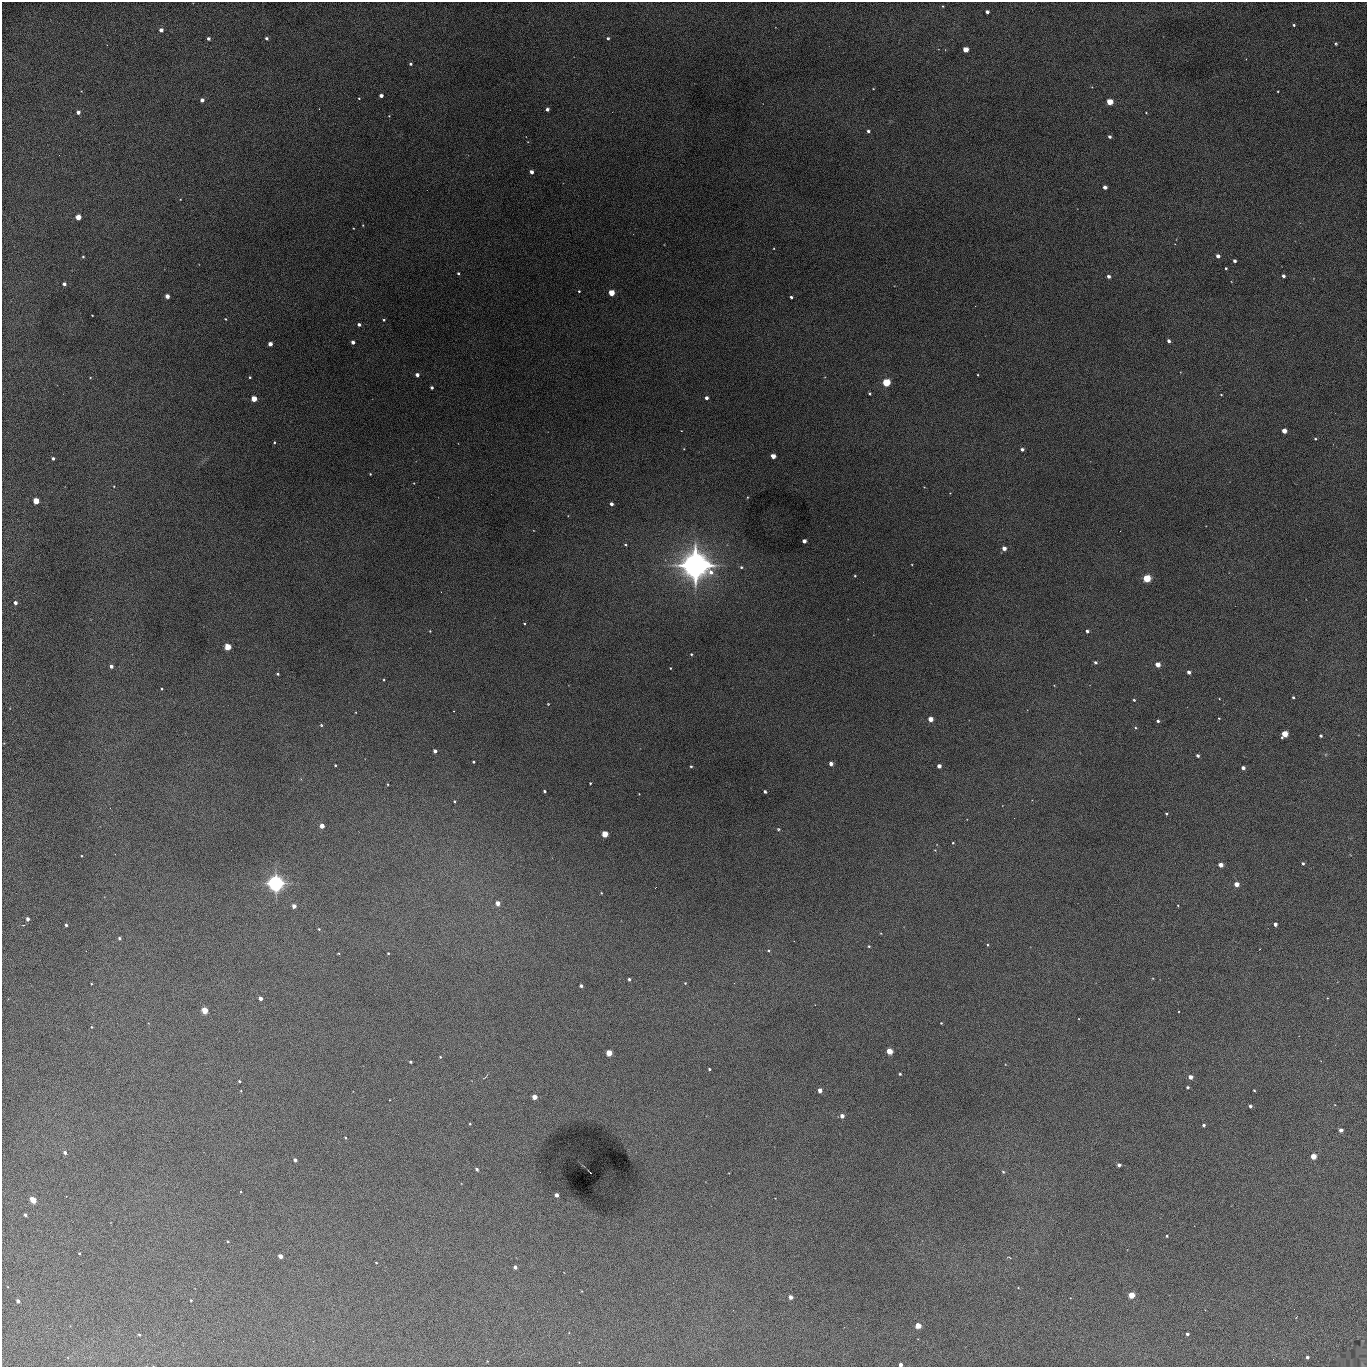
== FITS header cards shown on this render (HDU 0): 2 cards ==
NAXIS1  =                 1365 /fastest changing axis
NAXIS2  =                 1365 /next to fastest changing axis

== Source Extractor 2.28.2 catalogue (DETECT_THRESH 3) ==
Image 1365 x 1365 px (HDU 0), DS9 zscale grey, 1 PNG px = 1 image px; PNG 1369 x 1369 px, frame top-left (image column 1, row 1365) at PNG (2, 2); no overlay
Background 766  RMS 130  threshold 376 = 3 sigma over >= 5 px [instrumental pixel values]
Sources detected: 187; all 187 listed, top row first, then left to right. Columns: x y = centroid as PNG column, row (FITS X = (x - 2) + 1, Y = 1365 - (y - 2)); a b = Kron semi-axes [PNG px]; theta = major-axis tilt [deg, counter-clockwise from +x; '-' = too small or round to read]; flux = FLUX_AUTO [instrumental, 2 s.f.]
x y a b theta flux
943 6 4 3 - 6.3e+03
987 12 4 3 - 3.1e+04
1294 25 3 3 - 1.2e+04
161 30 4 4 - 4.9e+04
267 38 3 3 - 2.5e+04
608 38 4 4 - 1.4e+04
208 39 3 3 - 2.9e+04
1336 43 3 3 - 1.3e+04
966 49 4 4 - 1.3e+05
411 64 3 3 - 1.6e+04
873 89 3 2 - 5.5e+03
381 95 4 3 - 4.0e+04
359 98 3 3 - 6.1e+03
202 100 4 4 - 4.0e+04
1110 102 4 4 - 2.9e+05
547 109 3 3 - 3.5e+04
78 112 4 4 - 4.2e+04
1146 113 4 2 - 4.8e+03
868 131 4 3 - 1.7e+04
1110 137 3 3 - 2.3e+04
531 172 4 3 - 3.6e+04
1105 187 4 3 - 5.6e+04
78 217 4 4 - 1.3e+05
363 225 4 2 - 5.8e+03
1218 256 4 4 - 4.1e+04
83 257 3 3 - 1.0e+04
1235 261 3 3 - 3.0e+04
1226 268 3 3 - 1.0e+04
458 273 3 3 - 1.3e+04
1108 276 3 3 - 3.7e+04
1283 276 3 3 - 3.2e+04
64 284 4 3 - 2.5e+04
579 291 3 3 - 9.5e+03
611 293 4 4 - 2.5e+05
167 296 4 4 - 5.9e+04
791 297 3 3 - 1.5e+04
92 315 3 2 - 5.6e+03
225 319 4 3 - 7.3e+03
384 320 3 3 - 1.0e+04
359 325 3 3 - 3.0e+04
1168 341 4 3 - 2.3e+04
353 342 4 3 - 3.1e+04
270 344 4 4 - 5.8e+04
417 375 4 3 - 3.2e+04
978 375 3 2 - 6.5e+03
250 377 3 2 - 8.7e+03
886 383 5 4 - 4.6e+05
432 387 3 3 - 2.1e+04
870 394 3 3 - 1.2e+04
1221 395 3 3 - 6.2e+03
706 398 3 3 - 3.9e+04
254 399 4 4 - 1.7e+05
1284 431 4 4 - 8.2e+04
1315 439 3 2 - 9.6e+03
274 442 3 3 - 8.8e+03
1022 449 3 3 - 3.1e+04
773 456 4 4 - 1.0e+05
53 458 3 3 - 2.2e+04
370 474 3 2 - 7.7e+03
747 497 4 3 - 6.6e+03
36 501 4 4 - 2.3e+05
611 504 3 3 - 3.9e+04
804 541 4 4 - 5.1e+04
625 545 4 3 - 1.0e+04
1004 548 4 4 - 5.0e+04
695 565 16 15 - 4.3e+06
741 567 4 4 - 1.3e+04
855 576 3 3 - 8.3e+03
1146 578 5 4 - 4.1e+05
15 603 3 3 - 4.2e+04
524 623 3 2 - 7.1e+03
430 631 3 2 - 6.2e+03
1087 631 4 4 - 1.6e+04
228 647 4 4 - 3.0e+05
691 654 3 3 - 1.1e+04
1095 662 3 3 - 1.9e+04
1158 664 4 4 - 9.0e+04
111 666 4 4 - 3.1e+04
670 668 3 2 - 6.7e+03
1189 672 3 3 - 4.1e+04
278 674 3 3 - 1.2e+04
384 680 3 3 - 7.3e+03
162 689 3 2 - 1.0e+04
1293 697 3 3 - 1.6e+04
1134 700 4 3 - 7.9e+03
548 704 3 3 - 6.2e+03
453 711 3 2 - 5.1e+03
1219 718 3 2 - 6.6e+03
931 719 4 4 - 1.1e+05
1158 721 3 3 - 1.5e+04
321 725 4 4 - 1.0e+04
1135 728 5 4 - 9.4e+03
1284 734 5 4 - 2.2e+05
1321 736 3 3 - 1.9e+04
435 751 4 4 - 3.0e+04
1198 756 3 3 - 2.7e+04
473 762 3 3 - 1.2e+04
831 764 4 4 - 4.3e+04
335 765 3 3 - 8.7e+03
691 766 3 3 - 1.1e+04
939 766 4 4 - 5.2e+04
1243 768 4 3 - 3.6e+04
590 783 3 3 - 9.6e+03
387 784 3 2 - 5.9e+03
544 791 3 3 - 1.5e+04
765 791 3 3 - 2.4e+04
639 794 2 2 - 4.4e+03
454 801 3 2 - 9.7e+03
1166 814 3 3 - 1.0e+04
322 826 4 4 - 7.2e+04
778 829 4 4 - 1.1e+04
605 834 4 4 - 2.9e+05
953 843 3 2 - 8.0e+03
935 850 3 3 - 5.2e+03
82 856 2 2 - 6.7e+03
1303 863 3 3 - 1.7e+04
1220 865 4 3 - 7.7e+04
276 883 8 8 - 1.8e+06
1236 884 4 4 - 8.4e+04
601 893 3 2 - 5.9e+03
498 903 4 4 - 6.2e+04
1178 905 2 2 - 6.0e+03
294 906 4 4 - 4.5e+04
28 919 3 3 - 3.9e+04
1275 924 4 4 - 3.9e+04
23 925 3 2 - 5.2e+03
66 925 3 3 - 1.4e+04
319 929 3 3 - 8.4e+03
119 938 3 3 - 2.1e+04
987 945 3 2 - 8.0e+03
869 946 3 3 - 1.1e+04
768 950 4 4 - 1.0e+04
388 953 3 2 - 8.0e+03
629 979 3 3 - 1.4e+04
685 983 4 3 - 7.7e+03
91 984 3 2 - 5.9e+03
581 986 3 3 - 2.6e+04
260 998 4 3 - 5.4e+04
205 1010 4 4 - 2.3e+05
941 1023 2 2 - 6.8e+03
91 1027 4 3 - 6.3e+03
889 1051 4 4 - 1.7e+05
609 1053 4 4 - 1.9e+05
440 1057 3 3 - 8.5e+03
410 1062 3 3 - 1.2e+04
709 1069 3 3 - 1.3e+04
900 1074 3 3 - 1.1e+04
1190 1077 4 4 - 5.6e+04
239 1081 3 3 - 1.2e+04
1187 1087 3 3 - 1.7e+04
820 1090 4 4 - 5.8e+04
1254 1090 3 2 - 7.5e+03
241 1091 3 2 - 5.1e+03
535 1097 4 4 - 8.6e+04
389 1100 3 2 - 5.8e+03
1250 1106 3 3 - 2.2e+04
842 1116 4 4 - 4.5e+04
470 1124 3 3 - 7.7e+03
1204 1125 3 3 - 1.8e+04
1341 1130 4 4 - 3.8e+04
345 1138 4 3 - 1.0e+04
65 1153 4 3 - 3.0e+04
1313 1156 4 4 - 1.6e+05
295 1160 4 3 - 2.8e+04
1119 1165 4 4 - 2.8e+04
477 1169 3 3 - 2.7e+04
1003 1172 4 3 - 1.0e+04
241 1192 3 2 - 6.0e+03
556 1195 4 3 - 5.0e+04
33 1200 4 4 - 3.1e+05
25 1215 3 3 - 1.9e+04
1167 1236 3 3 - 1.0e+04
228 1241 3 3 - 1.1e+04
79 1253 3 2 - 8.7e+03
280 1256 4 4 - 6.8e+04
1010 1258 4 2 - 7.4e+03
376 1263 3 2 - 7.2e+03
515 1267 4 4 - 3.4e+04
1131 1295 4 4 - 2.8e+05
790 1297 4 4 - 4.9e+04
191 1300 3 2 - 9.5e+03
18 1301 4 4 - 3.0e+04
918 1325 4 4 - 1.7e+05
1187 1334 3 3 - 1.8e+04
139 1335 3 2 - 9.1e+03
1307 1357 3 3 - 1.7e+04
901 1365 3 3 - 4.9e+04
At the frame edge (FLAGS 8, measured only in part): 1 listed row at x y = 901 1365

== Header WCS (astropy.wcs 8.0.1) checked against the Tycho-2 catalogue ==
Header WCS as astropy/WCSLIB reads it (applying the file's SIP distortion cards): RA---TAN-SIP/DEC--TAN-SIP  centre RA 02:17:12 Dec +13:19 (34.30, +13.32 deg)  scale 1.91 arcsec/px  FOV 43.6' x 43.6'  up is -180 deg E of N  parity flipped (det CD > 0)
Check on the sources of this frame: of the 60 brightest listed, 15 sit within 2.8 arcsec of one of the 19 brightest Tycho-2 stars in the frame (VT <= 12.67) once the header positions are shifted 0.36 arcsec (0.16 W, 0.32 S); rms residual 0.93 arcsec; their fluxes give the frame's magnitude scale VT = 25.27 - 2.5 log10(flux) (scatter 0.18 mag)
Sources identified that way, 15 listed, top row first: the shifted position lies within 2.8 arcsec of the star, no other Tycho-2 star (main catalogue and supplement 1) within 5.6 arcsec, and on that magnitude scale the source's flux lands within +1.5 / -3 mag of the star's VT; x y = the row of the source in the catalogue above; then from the Tycho-2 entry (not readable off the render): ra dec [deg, ICRS J2000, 3 dp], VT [Tycho-2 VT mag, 2 dp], TYC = Tycho-2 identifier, HIP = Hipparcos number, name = IAU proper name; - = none
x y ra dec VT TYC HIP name
1110 102 34.068 +13.016 12.11 637-923-1 - -
611 293 34.341 +13.116 11.78 637-767-1 - -
886 383 34.191 +13.165 10.78 637-980-1 - -
254 399 34.536 +13.172 12.67 637-944-1 - -
36 501 34.655 +13.226 12.20 637-883-1 - -
1146 578 34.049 +13.269 11.22 637-820-1 - -
228 647 34.551 +13.304 11.62 637-695-1 - -
1284 734 33.973 +13.352 11.91 637-1253-1 - -
605 834 34.345 +13.404 11.61 637-1245-1 - -
276 883 34.525 +13.430 7.86 637-948-1 10730 -
609 1053 34.343 +13.520 12.11 637-855-1 - -
1313 1156 33.958 +13.576 11.96 637-1126-1 - -
33 1200 34.658 +13.597 11.37 637-890-1 - -
1131 1295 34.057 +13.650 11.94 637-667-1 - -
918 1325 34.174 +13.666 12.36 637-601-1 - -